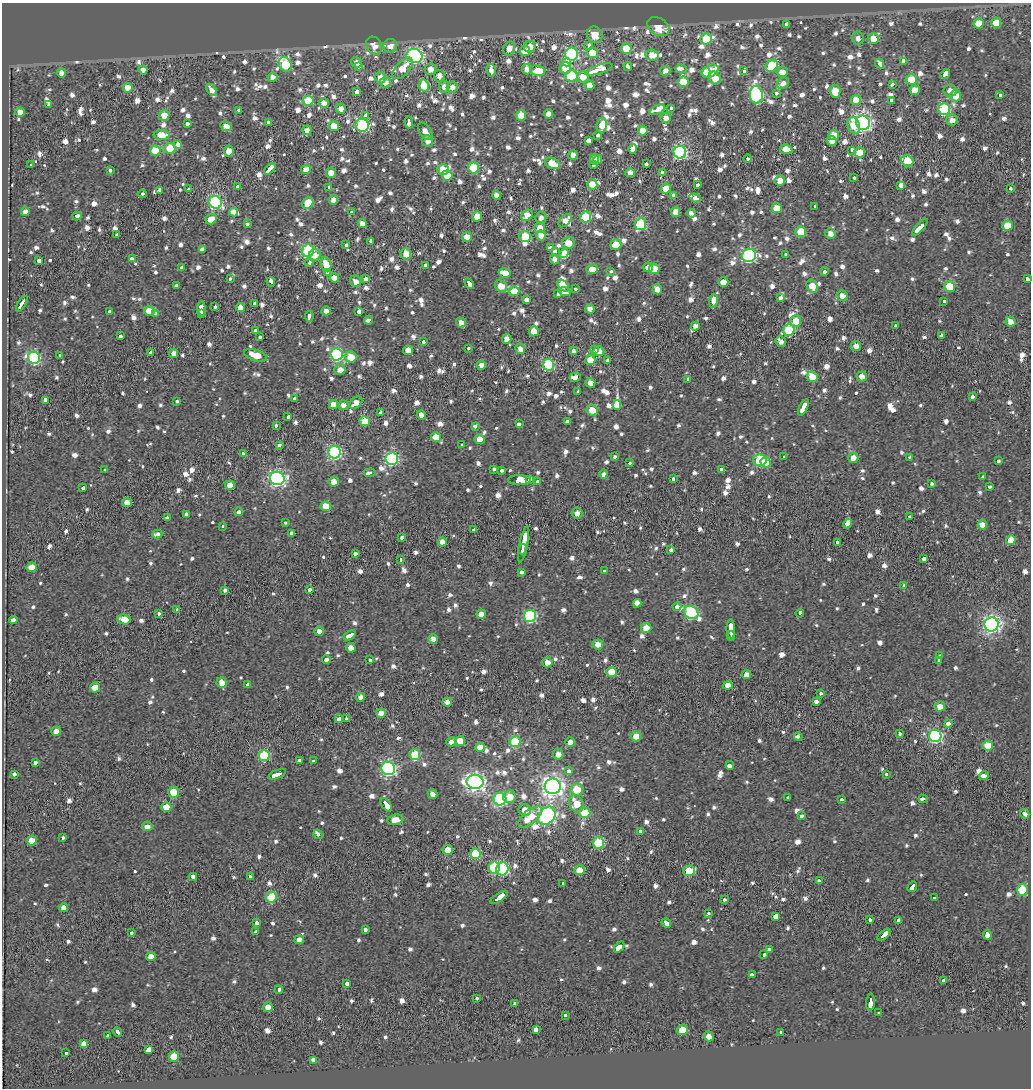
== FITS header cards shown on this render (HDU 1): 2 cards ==
NAXIS1  =                 1029
NAXIS2  =                 1086

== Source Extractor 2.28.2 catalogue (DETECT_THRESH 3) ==
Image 1029 x 1086 px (HDU 1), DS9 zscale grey, 1 PNG px = 1 image px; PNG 1033 x 1090 px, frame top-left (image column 1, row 1086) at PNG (2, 3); each listed source drawn as its Kron ellipse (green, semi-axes under 4 px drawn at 4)
Background -0.0945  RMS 0.058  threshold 0.173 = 3 sigma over >= 5 px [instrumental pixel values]
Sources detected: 1371; of the 1371, the 500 brightest by FLUX_AUTO listed and drawn (871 fainter detections omitted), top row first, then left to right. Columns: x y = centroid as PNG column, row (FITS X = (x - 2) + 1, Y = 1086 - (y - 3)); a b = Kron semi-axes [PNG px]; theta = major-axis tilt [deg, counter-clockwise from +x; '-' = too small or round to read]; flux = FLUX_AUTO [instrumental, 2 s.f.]
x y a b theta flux
978 23 5 5 - 86
996 23 5 5 - 87
787 25 4 3 - 120
658 27 12 8 -32 82
594 35 8 7 - 60
858 38 6 6 - 25
873 38 5 5 - 61
706 39 5 5 - 120
374 46 9 7 -58 37
390 46 7 6 - 38
589 46 3 3 - 57
530 47 6 6 - 53
509 49 7 5 75 34
626 49 5 5 - 130
525 51 5 5 - 40
592 53 5 5 - 92
571 54 6 6 - 610
652 55 7 5 -6 47
415 56 8 7 - 870
904 61 4 4 - 130
357 62 6 5 - 25
567 62 4 3 - 130
285 64 8 6 -58 270
880 64 5 4 - 91
628 66 4 3 - 48
772 66 7 5 38 180
358 67 3 3 - 49
403 68 13 6 49 65
565 68 6 5 - 76
430 69 6 5 - 36
527 69 5 5 - 29
599 69 14 4 18 630
681 69 5 3 - 45
143 70 4 4 - 26
491 70 6 4 -77 24
537 71 8 5 -11 160
665 71 5 5 - 25
710 71 8 5 29 140
744 71 4 3 - 34
706 72 5 4 - 63
782 72 5 5 - 41
61 73 4 4 - 30
945 74 5 3 - 150
439 76 6 5 - 32
571 76 6 5 - 220
273 77 5 4 - 25
583 77 6 5 - 52
381 78 5 5 - 60
715 78 7 5 -49 64
911 79 5 5 - 86
385 82 5 5 - 27
683 82 5 5 - 92
783 83 6 5 - 24
892 84 3 3 - 48
589 85 5 4 - 44
424 86 6 5 - 120
444 87 6 5 - 26
452 87 5 5 - 25
128 88 5 5 - 82
212 90 6 4 -52 31
915 90 5 5 - 51
835 91 6 5 - 78
950 91 6 6 - 29
357 92 3 3 - 270
776 93 3 3 - 25
756 95 9 6 -84 630
1000 95 4 3 - 34
955 96 5 5 - 58
856 100 5 5 - 53
308 101 5 5 - 140
891 101 3 3 - 34
324 103 5 4 - 33
48 105 3 3 - 34
671 108 4 3 - 34
341 109 5 5 - 33
944 109 6 6 - 370
239 110 4 3 - 41
657 110 8 4 24 280
20 112 5 4 - 40
548 114 5 4 - 38
164 115 5 5 - 45
521 115 5 5 - 80
366 116 4 3 - 280
666 118 5 5 - 27
952 120 6 5 - 25
409 122 6 3 -89 130
187 123 3 3 - 75
268 123 4 3 - 59
863 123 7 7 - 1300
362 125 7 6 - 510
602 125 8 5 82 55
854 125 8 6 -73 66
226 126 6 4 -25 31
334 126 5 5 - 86
307 130 5 4 - 29
425 131 10 5 -56 32
643 131 5 5 - 50
162 135 8 5 0 87
598 135 3 3 - 64
834 135 5 5 - 75
428 141 6 5 - 26
589 141 4 4 - 160
832 141 5 4 - 35
178 144 3 3 - 140
170 148 5 5 - 160
633 149 4 4 - 31
786 149 6 5 - 45
852 150 4 3 - 69
155 151 5 5 - 120
229 151 5 5 - 42
680 152 6 6 - 640
860 152 5 5 - 64
573 155 5 4 - 31
598 159 5 4 - 41
748 159 4 3 - 81
595 160 5 4 - 33
907 161 6 5 - 160
552 163 8 5 -23 96
646 163 3 3 - 58
31 165 3 3 - 38
593 165 4 3 - 99
473 168 5 5 - 160
270 169 7 3 43 250
306 170 5 4 - 35
443 170 6 5 - 64
110 171 4 3 - 63
331 173 5 5 - 56
630 173 5 4 - 26
662 173 3 3 - 180
447 175 5 5 - 92
854 177 3 3 - 26
780 180 5 5 - 44
592 184 5 5 - 67
698 185 3 3 - 48
901 185 3 3 - 340
238 186 3 3 - 96
329 187 3 3 - 29
189 189 3 3 - 44
666 189 5 5 - 75
1010 189 3 3 - 33
159 191 3 3 - 56
142 194 4 3 - 110
496 195 4 4 - 29
674 195 4 3 - 67
695 198 6 3 -19 60
333 200 5 4 - 34
215 202 7 6 - 640
308 203 6 5 - 100
815 206 4 3 - 34
777 208 5 5 - 76
25 212 4 4 - 26
234 212 4 3 - 150
351 212 3 3 - 35
675 212 5 4 - 46
691 213 5 3 - 81
527 215 6 5 - 52
77 216 4 3 - 92
477 216 5 4 - 48
586 217 5 5 - 210
541 218 6 5 - 25
211 219 6 5 - 44
565 221 8 5 46 35
362 223 4 4 - 35
247 224 4 3 - 53
641 224 6 5 - 350
1007 226 5 5 - 110
540 227 5 5 - 38
920 227 10 3 49 510
801 232 5 5 - 130
830 234 5 5 - 29
117 235 3 3 - 36
541 235 5 4 - 44
525 236 6 5 - 120
467 237 5 4 - 62
370 241 3 3 - 55
568 243 6 6 - 47
346 245 4 3 - 36
616 245 5 5 - 87
551 248 3 3 - 74
202 249 4 3 - 130
308 251 6 6 - 480
555 251 4 3 - 96
564 253 5 4 - 470
406 254 5 5 - 71
315 255 6 5 - 40
749 255 7 6 - 780
786 255 4 3 - 38
132 259 4 3 - 210
554 259 5 3 - 220
39 260 3 3 - 110
309 262 4 3 - 59
326 264 7 5 -68 65
426 265 4 3 - 66
182 267 3 3 - 43
648 267 5 5 - 28
592 269 6 4 25 62
654 269 5 5 - 67
611 271 3 3 - 31
824 271 4 3 - 140
328 272 3 3 - 32
505 273 6 5 - 46
230 278 3 3 - 32
334 278 5 4 - 51
365 279 4 3 - 48
1027 279 4 3 - 110
356 281 6 5 - 25
271 282 5 3 - 87
723 282 5 4 - 48
469 284 6 3 -56 170
176 286 4 3 - 86
501 286 7 5 -38 62
563 286 7 4 -45 90
812 286 7 5 -60 75
950 286 5 5 - 140
575 289 3 3 - 39
657 289 5 4 - 38
514 291 5 5 - 79
565 292 6 4 -14 28
558 294 4 3 - 26
842 296 6 5 - 25
780 298 4 3 - 51
527 300 4 4 - 110
713 301 7 4 83 57
944 301 3 3 - 27
22 304 9 3 58 230
255 304 3 3 - 170
214 306 3 3 - 38
201 308 7 3 87 260
240 308 5 4 - 47
590 309 5 4 - 31
149 311 5 5 - 70
326 311 4 4 - 25
359 311 3 3 - 330
110 312 4 3 - 36
155 313 4 3 - 48
201 314 3 2 - 49
309 316 5 3 - 42
368 320 4 3 - 120
796 321 6 5 - 73
1010 322 5 4 - 34
461 323 5 4 - 26
695 326 4 4 - 27
895 326 3 3 - 30
789 330 6 5 - 290
256 331 3 3 - 57
534 331 5 5 - 64
941 335 3 3 - 110
120 336 3 3 - 38
260 337 4 3 - 49
507 339 5 4 - 36
423 341 4 3 - 46
781 341 6 4 -50 25
856 346 5 5 - 30
468 349 3 3 - 42
520 349 5 5 - 29
408 350 5 5 - 41
594 350 4 3 - 49
573 351 4 3 - 150
599 351 6 5 - 51
150 353 4 3 - 120
174 353 5 4 - 25
336 354 6 6 - 460
60 355 4 3 - 39
255 355 12 5 -17 68
351 357 6 5 - 63
34 358 6 6 - 510
590 360 5 5 - 72
607 361 4 3 - 69
481 365 4 4 - 25
548 365 6 5 - 340
340 370 6 5 - 31
862 376 5 5 - 32
575 377 5 4 - 250
812 377 5 5 - 75
688 379 3 3 - 25
590 383 5 4 - 33
578 392 3 3 - 27
973 397 3 3 - 130
295 398 3 3 - 59
45 400 4 3 - 220
177 401 3 3 - 33
356 403 7 5 41 32
333 404 4 4 - 34
343 405 5 5 - 29
617 405 5 4 - 5000
803 407 9 3 64 260
592 410 5 5 - 72
381 413 3 3 - 140
421 415 4 4 - 32
288 417 4 3 - 51
365 421 5 5 - 91
567 422 4 3 - 110
519 424 4 3 - 69
276 425 3 3 - 57
475 426 4 3 - 58
436 437 5 5 - 65
480 439 5 4 - 51
462 444 3 3 - 37
279 445 3 3 - 42
334 452 6 6 - 660
243 453 3 3 - 86
614 457 3 3 - 39
784 457 4 3 - 27
909 457 3 3 - 25
853 458 5 5 - 40
392 459 6 6 - 610
760 460 6 6 - 340
998 461 3 3 - 47
765 462 5 5 - 57
629 463 3 3 - 86
494 469 4 3 - 70
721 469 3 3 - 26
104 470 3 3 - 26
501 470 3 3 - 52
370 473 6 3 7 200
603 474 4 4 - 63
983 477 3 3 - 74
277 478 7 6 - 1300
530 479 4 3 - 74
673 479 3 3 - 35
520 480 11 5 -2 1400
537 481 3 3 - 36
334 482 5 5 - 40
931 483 4 3 - 49
230 485 5 4 - 55
989 486 3 3 - 38
83 488 3 3 - 100
127 503 5 4 - 30
326 506 5 5 - 75
239 512 4 3 - 90
577 513 5 5 - 25
186 515 4 4 - 110
909 516 3 3 - 33
167 518 4 3 - 40
285 523 3 3 - 56
847 524 5 3 - 610
982 525 5 4 - 47
223 526 3 3 - 35
474 530 4 3 - 78
157 534 5 3 - 39
292 534 4 3 - 500
402 537 4 3 - 48
1011 540 5 4 - 57
442 542 4 4 - 44
837 542 4 3 - 54
523 544 18 3 78 630
523 549 5 3 - 210
671 550 3 3 - 56
355 553 3 3 - 50
401 559 4 3 - 100
924 559 4 3 - 53
32 567 5 4 - 50
604 571 4 3 - 27
522 572 3 3 - 33
904 586 3 3 - 39
309 589 4 3 - 44
224 590 4 3 - 45
637 603 4 3 - 360
677 607 4 3 - 490
177 609 3 3 - 41
691 612 7 6 - 490
800 613 4 3 - 89
158 614 3 3 - 42
481 614 5 4 - 36
530 616 6 6 - 520
124 619 6 5 - 70
13 620 4 3 - 140
991 624 7 7 - 1500
646 628 5 5 - 68
731 629 10 4 -87 300
319 631 5 4 - 25
350 635 7 3 33 140
731 636 5 3 - 120
433 639 5 4 - 30
598 644 5 5 - 46
351 648 5 4 - 36
940 656 4 3 - 110
326 660 4 3 - 170
370 660 3 3 - 38
939 660 4 3 - 35
547 662 5 5 - 37
611 672 5 5 - 80
746 675 5 4 - 31
222 682 5 5 - 41
247 684 4 3 - 42
728 685 4 4 - 41
95 687 5 5 - 65
820 693 3 3 - 39
361 697 4 4 - 27
816 701 3 3 - 56
447 702 5 4 - 27
940 706 5 5 - 43
381 713 5 5 - 37
339 719 4 3 - 170
346 719 3 2 - 32
948 723 4 3 - 48
56 731 5 4 - 30
900 734 3 3 - 36
636 736 5 5 - 64
798 736 4 3 - 40
935 736 6 6 - 700
460 741 5 5 - 76
451 742 5 4 - 24
515 742 5 5 - 230
570 742 5 4 - 31
988 745 5 5 - 130
480 747 5 4 - 51
558 754 5 5 - 28
415 755 5 5 - 150
264 756 5 5 - 270
299 761 3 3 - 59
314 761 3 3 - 35
35 763 3 3 - 75
730 765 4 3 - 130
388 768 7 6 - 1000
568 771 3 3 - 41
14 774 3 3 - 49
277 774 9 3 21 160
887 774 3 3 - 47
984 776 5 3 - 170
475 782 8 7 - 1700
553 786 8 8 - 2500
577 789 6 6 - 100
174 792 5 5 - 110
432 794 5 4 - 28
510 797 6 6 - 59
788 797 3 3 - 28
500 799 6 6 - 500
923 799 4 3 - 94
842 800 3 3 - 44
576 804 9 7 -64 80
386 805 8 3 -54 270
166 807 5 4 - 78
525 810 6 6 - 43
585 813 5 5 - 160
1025 814 5 3 - 130
801 815 3 3 - 43
547 816 10 7 49 1300
530 817 14 7 39 100
395 820 8 5 8 45
147 827 5 4 - 29
640 831 3 3 - 74
318 834 5 3 - 34
63 838 3 3 - 30
32 841 5 5 - 70
599 843 5 5 - 230
448 850 5 5 - 78
475 854 5 5 - 130
494 868 6 5 - 310
502 869 6 6 - 460
579 870 5 5 - 54
689 871 6 5 - 130
250 876 3 3 - 36
193 877 4 3 - 78
819 880 3 3 - 49
563 884 4 3 - 61
912 887 5 3 - 97
1023 890 5 5 - 190
271 897 5 5 - 200
499 897 10 3 34 370
934 898 4 3 - 42
725 899 3 3 - 31
64 908 4 4 - 31
709 913 4 3 - 30
776 916 3 3 - 200
869 920 3 3 - 42
898 920 3 3 - 62
256 923 4 3 - 97
666 923 5 3 - 100
365 929 3 3 - 61
256 932 3 3 - 27
132 933 3 3 - 34
884 935 8 3 43 220
987 935 5 3 - 180
299 939 5 4 - 29
619 947 6 3 48 400
769 950 4 3 - 31
764 955 3 3 - 41
151 957 5 4 - 42
752 975 4 3 - 69
943 980 3 3 - 35
347 984 3 3 - 42
279 990 4 3 - 70
477 998 3 3 - 27
871 1002 8 3 86 170
515 1004 3 3 - 83
268 1007 5 4 - 46
879 1013 3 3 - 47
565 1015 3 3 - 32
536 1029 4 3 - 92
682 1030 5 5 - 110
118 1032 5 3 - 81
780 1032 3 3 - 38
107 1036 3 3 - 40
709 1036 5 4 - 37
84 1044 4 4 - 38
149 1050 4 3 - 660
65 1053 4 3 - 38
174 1057 5 5 - 81
313 1060 4 3 - 51
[871 fainter detections neither listed nor drawn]